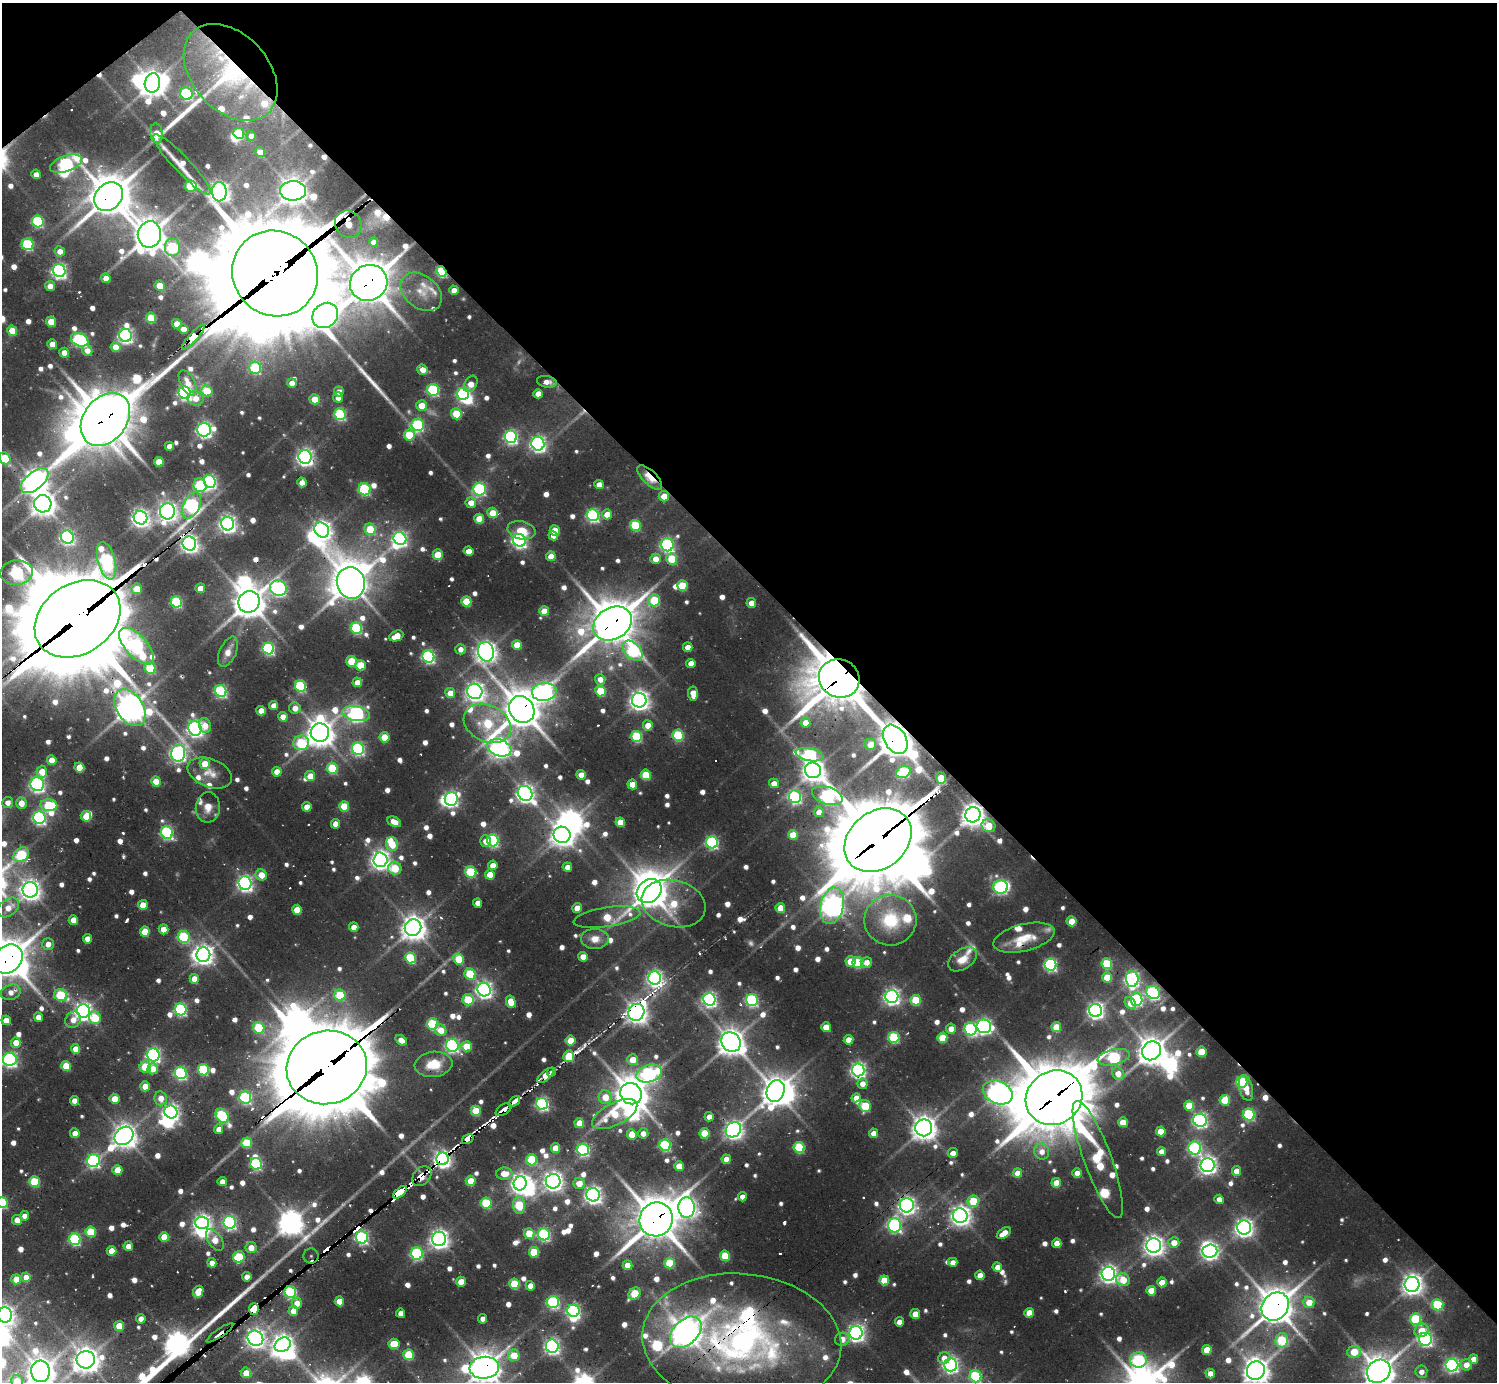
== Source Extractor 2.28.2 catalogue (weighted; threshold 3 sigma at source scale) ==
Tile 3 of 4 x 4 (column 3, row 1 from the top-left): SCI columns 3054-4548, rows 4292-5671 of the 6310 x 6286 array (HDU 1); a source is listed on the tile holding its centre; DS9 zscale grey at full resolution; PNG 1499 x 1384 px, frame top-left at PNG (2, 3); each listed source drawn as its Kron ellipse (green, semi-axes under 4 px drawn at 4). Shown black and unused: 43% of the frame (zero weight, under 2 of 3 exposures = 12% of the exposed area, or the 3 px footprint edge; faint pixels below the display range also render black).
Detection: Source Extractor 2.28.2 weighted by HDU 2 'WHT'; one run over the whole footprint, this tile lists its part. Background 0.0934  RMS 0.011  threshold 0.0473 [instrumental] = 3 sigma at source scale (4.5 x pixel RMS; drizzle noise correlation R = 1.50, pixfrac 1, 0.05/0.05 arcsec/px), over >= 5 px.
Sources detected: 943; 11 too faint to see at this stretch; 36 inside a brighter object's white glare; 25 cosmic-ray / hot-pixel residue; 3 long thin detections or spike segments (spike, bleed or trail) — neither listed nor drawn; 33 inside a brighter listed object's ellipse — not listed separately; of the other 835, all 500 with FLUX_AUTO >= 8.52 (the completeness limit of this list) listed and drawn (335 fainter detections not listed), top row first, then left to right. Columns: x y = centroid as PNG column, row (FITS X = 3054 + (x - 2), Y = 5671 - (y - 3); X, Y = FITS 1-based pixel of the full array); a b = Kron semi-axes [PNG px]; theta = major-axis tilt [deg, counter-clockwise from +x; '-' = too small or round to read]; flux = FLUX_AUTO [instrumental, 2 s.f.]
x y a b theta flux
231 72 55 38 -48 150
152 83 9 7 80 1300
186 94 6 6 - 130
156 133 10 6 -82 12
239 133 6 5 - 60
251 136 5 4 - 10
260 152 5 4 - 13
66 164 17 8 20 270
182 164 40 8 -46 17
36 174 5 4 - 9
191 186 6 5 - 60
293 191 13 9 -1 1300
219 192 9 7 -88 740
109 197 16 12 45 2900
38 221 6 5 - 130
348 224 14 13 - 150
149 234 13 11 82 2100
374 242 4 4 - 9.2
27 244 6 6 - 110
172 247 9 7 -90 99
60 251 5 5 - 9.9
59 271 6 6 - 340
441 272 6 4 -51 93
275 273 44 42 -46 29000
106 278 5 4 - 11
369 283 19 17 31 3200
50 286 5 5 - 9.9
160 286 5 5 - 25
454 290 5 4 - 11
421 292 23 16 -38 19
325 315 13 12 - 730
151 318 5 5 - 40
51 322 5 5 - 27
177 324 5 4 - 19
184 329 5 4 - 12
12 331 5 5 - 23
125 335 6 6 - 320
193 337 16 4 48 1200
80 340 9 6 -23 160
52 344 5 4 - 18
116 347 5 5 - 18
87 350 6 5 - 10
64 353 5 4 - 14
255 368 6 6 - 87
423 370 5 5 - 13
547 382 10 5 -10 10
188 383 14 7 -62 12
292 383 4 4 - 11
471 384 9 6 60 13
433 390 6 6 - 130
207 391 6 5 - 38
339 391 5 4 - 10
185 393 6 6 - 280
463 394 6 6 - 200
538 394 4 4 - 12
338 397 5 5 - 9.2
196 398 8 7 - 12
315 399 5 5 - 27
422 406 5 5 - 24
340 414 6 5 - 130
456 414 6 5 - 40
105 419 29 21 52 4300
418 425 6 6 - 150
204 430 7 6 - 370
409 435 5 5 - 41
511 437 6 6 - 260
538 444 7 6 - 370
169 446 4 4 - 9.4
305 457 7 6 - 470
5 458 6 5 - 55
159 462 5 4 - 24
650 477 16 7 -44 25
35 481 16 8 39 1000
210 481 6 6 - 230
302 482 5 4 - 10
200 485 7 6 - 82
599 485 5 4 - 12
365 489 6 6 - 110
479 489 6 6 - 180
664 496 5 5 - 16
471 503 5 5 - 13
43 504 9 8 - 980
191 506 14 8 64 280
167 511 8 7 - 620
492 513 5 5 - 22
607 514 5 5 - 16
593 515 6 6 - 220
141 518 7 6 - 540
479 519 5 5 - 27
228 524 7 6 - 450
635 525 5 5 - 74
370 529 6 5 - 39
322 530 8 6 -51 670
521 530 14 9 -13 19
555 531 5 5 - 28
553 536 5 4 - 10
67 537 7 6 - 270
400 538 7 6 - 300
519 540 6 6 - 310
189 544 7 6 - 490
667 545 6 6 - 230
469 551 5 4 - 16
438 555 5 5 - 34
551 556 5 4 - 18
655 559 5 5 - 14
672 559 6 5 - 48
107 561 19 8 -75 220
17 572 16 12 3 220
351 583 16 14 -77 1900
682 586 5 5 - 50
200 588 5 5 - 18
278 588 8 7 - 270
137 589 5 5 - 23
654 600 6 5 - 59
466 601 5 5 - 44
176 602 6 5 - 110
249 602 11 10 - 1900
751 603 5 4 - 12
544 611 5 5 - 23
78 619 46 35 33 20000
612 624 20 15 32 3500
356 628 6 5 - 110
396 636 7 5 25 19
517 645 5 5 - 24
136 646 23 11 -48 320
688 647 5 4 - 11
268 648 6 5 - 170
460 649 5 5 - 8.9
633 651 12 7 -45 110
228 652 16 8 66 9.6
486 652 10 8 -78 830
428 657 6 6 - 210
351 661 5 5 - 40
691 663 4 4 - 13
360 665 5 5 - 39
150 668 6 5 - 72
839 678 20 19 - 5000
600 679 5 5 - 11
357 682 5 4 - 15
300 686 6 5 - 120
221 691 6 5 - 170
475 691 8 7 - 600
600 691 5 5 - 49
544 692 12 9 7 410
450 693 5 5 - 18
693 693 7 4 -84 18
639 700 7 7 - 670
274 706 5 4 - 12
130 708 20 13 -56 1600
295 708 6 5 - 10
522 709 14 12 -56 2600
261 711 5 4 - 16
356 714 14 7 -9 350
283 717 5 4 - 11
487 723 25 18 -26 81
805 723 5 5 - 15
205 725 7 6 - 13
648 725 5 5 - 17
195 728 7 6 - 400
320 732 9 9 - 1400
678 735 5 5 - 87
637 736 5 5 - 90
384 737 5 5 - 31
895 739 16 10 -58 2100
301 743 8 7 - 79
870 744 5 5 - 16
499 748 12 8 -20 690
358 749 6 6 - 200
178 753 8 7 - 410
810 755 14 6 -11 180
52 760 5 4 - 17
205 764 5 5 - 18
79 767 5 5 - 24
332 768 5 5 - 70
813 770 8 7 - 900
42 772 6 5 - 21
277 772 5 5 - 13
903 772 7 5 30 110
210 773 23 14 -21 16
581 775 5 4 - 16
646 775 5 5 - 45
310 776 5 5 - 20
941 778 6 5 - 29
156 782 5 5 - 34
774 783 5 4 - 11
37 784 7 6 - 300
632 784 5 5 - 18
525 793 8 7 - 560
827 796 16 8 -18 270
795 797 6 6 - 190
451 799 7 6 - 300
8 802 5 5 - 8.6
21 803 5 5 - 13
49 805 8 5 -6 66
344 806 5 5 - 44
208 807 15 12 85 12
307 807 5 4 - 15
819 812 5 5 - 9.8
973 815 8 7 - 1000
86 816 5 5 - 27
39 818 6 6 - 240
394 822 7 4 -27 12
620 822 5 4 - 18
335 824 5 4 - 12
988 826 7 6 - 26
167 832 6 6 - 210
562 835 8 8 - 960
793 835 5 5 - 28
493 840 6 5 - 160
878 840 36 28 39 9600
486 841 6 5 - 11
712 842 6 6 - 190
392 844 7 6 - 27
21 855 9 6 39 80
380 860 7 7 - 670
493 865 5 4 - 13
567 867 4 4 - 9.3
395 868 7 6 - 37
471 872 6 5 - 67
261 875 6 5 - 15
490 875 5 5 - 22
245 883 6 6 - 380
1001 887 7 7 - 180
30 890 8 7 - 750
649 891 13 11 40 2100
478 903 4 4 - 9.4
674 903 32 23 -15 57
143 905 5 5 - 19
832 906 18 11 78 920
8 908 12 8 38 15
577 908 5 4 - 14
780 908 5 5 - 26
297 910 5 5 - 29
607 917 34 9 9 44
73 920 5 4 - 15
890 920 26 25 - 58
1072 921 5 5 - 23
354 927 5 4 - 13
413 928 8 8 - 1200
163 929 5 4 - 17
145 932 5 5 - 35
184 937 6 5 - 110
1024 938 31 13 14 26
87 939 5 4 - 11
595 939 14 10 -1 13
48 944 6 6 - 8.8
203 955 7 7 - 630
583 957 5 4 - 14
410 958 5 5 - 78
8 959 16 13 48 2700
459 959 5 5 - 43
962 959 16 10 33 14
850 961 5 5 - 27
866 962 6 5 - 11
858 963 5 5 - 61
1107 964 5 5 - 64
1050 965 6 6 - 210
470 974 6 5 - 60
1107 977 5 5 - 31
655 978 6 6 - 390
194 979 5 4 - 16
1132 979 7 6 - 310
484 989 7 6 - 450
11 992 10 7 18 9.2
1153 993 7 6 - 200
61 995 6 6 - 70
340 995 5 5 - 59
892 996 6 6 - 430
709 999 6 6 - 310
468 1000 5 5 - 51
752 1000 6 5 - 180
916 1000 5 5 - 50
1136 1000 6 6 - 170
511 1002 6 4 -76 20
1130 1003 6 5 - 11
181 1009 6 6 - 180
1096 1010 6 6 - 430
83 1011 7 6 - 570
636 1012 9 7 61 900
38 1017 4 4 - 8.9
95 1018 6 6 - 32
6 1020 5 4 - 18
73 1020 8 7 - 10
433 1024 6 5 - 97
984 1026 7 6 - 330
826 1027 5 5 - 21
1056 1027 5 5 - 33
259 1028 6 5 - 69
951 1029 5 5 - 12
970 1029 6 6 - 180
441 1030 6 5 - 15
894 1037 5 5 - 100
942 1038 5 5 - 41
401 1040 6 4 -37 11
571 1040 5 5 - 27
848 1040 5 4 - 16
731 1042 10 9 - 1400
16 1043 5 5 - 16
452 1045 6 6 - 240
467 1046 5 5 - 31
76 1049 5 4 - 16
1151 1051 10 9 - 1600
1201 1052 5 5 - 32
153 1055 6 6 - 320
569 1056 6 5 - 48
1114 1057 16 7 13 160
10 1059 7 6 - 310
633 1060 5 5 - 23
433 1064 19 12 7 27
66 1066 5 5 - 33
145 1067 6 5 - 37
327 1067 40 36 16 13000
153 1069 5 5 - 17
203 1070 6 5 - 97
858 1070 6 6 - 360
551 1072 5 3 - 62
181 1073 6 6 - 190
649 1073 13 8 18 220
1118 1074 7 5 -44 15
546 1075 10 5 43 20
1242 1082 6 5 - 120
862 1084 5 5 - 11
145 1086 5 5 - 16
1246 1088 13 6 -76 18
776 1091 11 8 68 1500
998 1092 15 11 -25 770
631 1094 11 10 - 2200
245 1097 6 6 - 160
605 1097 7 6 - 18
161 1098 7 6 - 13
856 1098 5 4 - 12
1054 1098 29 26 36 6300
115 1099 5 5 - 21
1225 1100 5 5 - 38
74 1101 5 4 - 12
514 1102 6 3 38 120
542 1104 6 6 - 220
865 1106 6 5 - 62
1189 1106 5 5 - 34
504 1110 9 5 34 9
476 1111 5 5 - 40
171 1112 7 6 - 420
615 1114 25 11 27 46
1249 1115 6 5 - 140
222 1116 8 5 -55 150
709 1117 4 4 - 12
1200 1120 7 6 - 330
1123 1122 5 5 - 23
579 1123 5 5 - 23
924 1128 8 8 - 1200
219 1129 5 4 - 11
733 1130 8 7 - 570
1161 1131 5 5 - 25
75 1133 5 4 - 12
643 1133 5 5 - 9
704 1133 5 5 - 41
874 1133 5 4 - 14
632 1135 5 5 - 20
124 1136 10 8 42 1200
468 1139 6 3 34 130
247 1143 5 5 - 38
665 1145 5 5 - 140
799 1147 5 5 - 83
556 1148 5 5 - 22
1195 1148 6 6 - 200
583 1150 6 6 - 170
1161 1151 4 4 - 9.5
1042 1152 8 7 - 9.2
953 1153 5 5 - 11
443 1159 6 6 - 630
726 1159 4 4 - 11
1098 1159 62 14 -70 150
532 1160 5 5 - 62
93 1161 6 6 - 220
256 1164 6 5 - 130
1207 1165 7 7 - 540
679 1166 5 5 - 18
117 1170 5 5 - 19
1237 1171 5 4 - 15
1017 1173 4 4 - 15
1077 1173 4 4 - 13
504 1174 8 6 2 16
422 1176 11 8 50 17
471 1181 5 5 - 23
553 1181 7 7 - 660
34 1182 5 5 - 61
222 1182 4 4 - 9.7
520 1183 7 6 - 560
579 1183 5 5 - 14
1056 1183 5 5 - 23
400 1192 8 4 40 930
593 1195 7 6 - 510
742 1197 4 4 - 8.8
1219 1199 5 4 - 10
973 1201 6 5 - 48
2 1203 5 5 - 95
486 1203 5 5 - 65
519 1205 8 6 -87 59
907 1205 7 7 - 500
687 1207 10 8 -85 590
24 1216 5 4 - 8.9
960 1216 7 7 - 760
656 1219 17 16 - 3200
17 1220 5 5 - 15
230 1222 6 6 - 240
202 1223 7 6 - 480
894 1225 7 6 - 240
1244 1228 7 7 - 580
91 1232 5 5 - 49
529 1233 5 5 - 31
1004 1233 8 4 34 19
544 1234 6 6 - 190
164 1237 5 5 - 25
362 1237 6 6 - 230
75 1239 6 5 - 130
439 1239 7 7 - 620
215 1240 12 7 -56 18
1057 1243 5 4 - 15
1174 1243 5 5 - 14
128 1246 4 4 - 9.9
1154 1246 7 7 - 750
251 1248 5 5 - 14
112 1251 5 5 - 18
1210 1251 7 6 - 450
534 1252 5 5 - 46
417 1253 6 6 - 150
311 1256 7 7 - 13
725 1256 5 5 - 42
239 1257 6 5 - 65
953 1262 4 4 - 8.7
212 1263 5 4 - 9.5
669 1263 5 5 - 45
627 1265 5 5 - 14
997 1267 4 4 - 11
1108 1274 7 6 - 520
980 1275 5 4 - 13
26 1277 5 4 - 12
247 1277 5 4 - 8.9
16 1279 5 4 - 16
884 1280 5 5 - 30
1123 1280 7 6 - 23
461 1282 5 5 - 16
1162 1282 5 4 - 21
514 1284 5 5 - 50
1412 1284 7 7 - 780
530 1286 5 4 - 13
1151 1291 5 4 - 25
198 1292 6 5 - 20
290 1292 6 5 - 140
634 1293 7 5 46 46
339 1301 5 4 - 16
553 1302 6 6 - 170
1309 1302 5 5 - 22
297 1303 5 5 - 11
1438 1305 6 5 - 80
1275 1306 15 12 50 2300
254 1309 6 5 - 1900
293 1311 5 5 - 14
573 1311 6 6 - 250
401 1313 4 4 - 9.7
1029 1313 5 4 - 21
915 1314 5 5 - 16
5 1315 7 7 - 590
141 1319 5 4 - 9.3
483 1319 5 4 - 8.5
1416 1319 6 5 - 82
899 1322 4 4 - 9.1
119 1326 5 5 - 21
1421 1330 7 6 - 20
686 1332 18 12 44 1400
220 1333 16 3 34 120
856 1333 7 6 - 490
255 1338 8 7 - 640
842 1339 7 6 - 11
1425 1339 6 6 - 240
1282 1340 7 6 - 67
742 1341 100 67 -5 450
394 1344 5 5 - 32
283 1345 8 7 - 820
552 1346 6 6 - 350
1207 1350 5 5 - 27
1354 1352 7 5 7 36
409 1355 5 5 - 59
514 1355 6 6 - 26
944 1358 6 5 - 11
1473 1359 5 5 - 17
86 1360 9 8 - 1300
1139 1360 8 7 - 130
951 1365 6 6 - 370
1452 1365 6 6 - 280
1466 1365 5 5 - 13
484 1368 15 11 6 1900
40 1371 11 9 -86 1400
1256 1371 9 9 - 1300
1379 1371 12 11 - 1900
1421 1372 6 6 - 8.7
246 1373 5 5 - 18
1210 1374 5 4 - 12
976 1376 6 6 - 120
17 1381 6 6 - 19
Overlapping masked pixels (flux is a lower limit): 47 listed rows (the first 20) at x y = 231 72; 109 197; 348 224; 441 272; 275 273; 369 283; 193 337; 105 419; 650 477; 664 496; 191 506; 189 544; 107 561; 78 619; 612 624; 839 678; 544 692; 130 708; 522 709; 895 739
Isophote crosses this tile's border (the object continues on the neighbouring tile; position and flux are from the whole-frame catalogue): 12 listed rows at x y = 5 458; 78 619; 8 959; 10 1059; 2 1203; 5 1315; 484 1368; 40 1371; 1256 1371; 1379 1371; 976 1376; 17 1381
Unlisted compact peaks at least as high as the median listed source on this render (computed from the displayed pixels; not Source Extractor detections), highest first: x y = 221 1313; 577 1370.